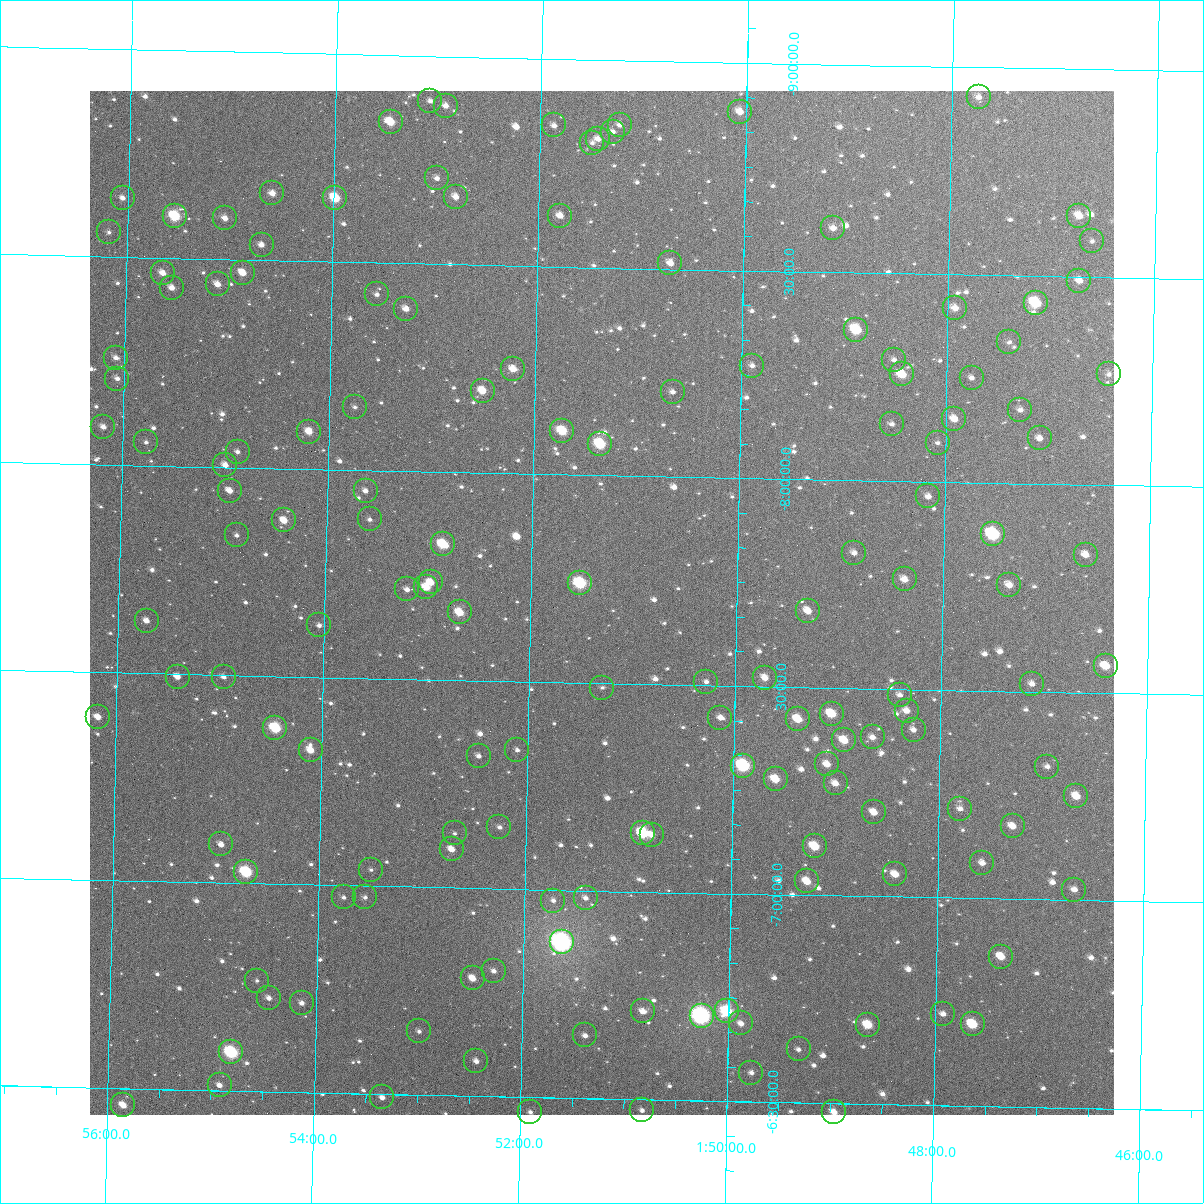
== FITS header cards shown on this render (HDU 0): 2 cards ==
NAXIS1  =                 1024
NAXIS2  =                 1024

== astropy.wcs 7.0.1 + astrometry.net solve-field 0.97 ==
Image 1024 x 1024 px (HDU 0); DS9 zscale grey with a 90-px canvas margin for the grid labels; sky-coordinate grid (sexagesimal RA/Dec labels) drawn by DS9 from the SOLVED WCS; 150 Tycho-2 reference stars matched to detected sources circled (green)
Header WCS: RA---TAN-SIP/DEC--TAN-SIP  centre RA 01:51:19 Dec -07:42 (27.83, -7.69 deg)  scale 8.66 arcsec/px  FOV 147.9' x 147.9'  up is +179 deg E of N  parity flipped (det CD > 0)
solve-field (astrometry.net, Tycho-2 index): VERIFIED the header's WCS against the Tycho-2 star catalogue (verified at 6 index scales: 13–150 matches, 0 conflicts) and refined it, rather than solving blind
Solved WCS: RA---TAN-SIP/DEC--TAN-SIP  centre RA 01:51:19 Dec -07:42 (27.83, -7.69 deg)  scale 8.66 arcsec/px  FOV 147.9' x 147.9'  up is +179 deg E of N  parity flipped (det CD > 0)
The solver's refit moves the header's centre by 0.095 arcsec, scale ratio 1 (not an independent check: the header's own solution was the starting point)
Tycho-2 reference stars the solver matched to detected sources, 150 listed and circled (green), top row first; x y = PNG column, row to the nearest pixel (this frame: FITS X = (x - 90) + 1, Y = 1024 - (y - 91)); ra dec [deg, ICRS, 3 dp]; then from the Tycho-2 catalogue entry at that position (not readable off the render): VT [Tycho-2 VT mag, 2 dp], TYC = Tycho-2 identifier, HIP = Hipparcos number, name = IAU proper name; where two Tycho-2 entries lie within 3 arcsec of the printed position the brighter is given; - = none
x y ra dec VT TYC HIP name
979 97 26.935 -8.928 11.68 5278-263-1 - -
430 101 28.269 -8.892 11.97 5278-232-1 - -
446 106 28.231 -8.881 11.39 5278-214-1 - -
740 112 27.515 -8.881 11.02 5278-209-1 - -
391 122 28.365 -8.840 9.95 5278-151-1 - -
554 125 27.966 -8.840 11.70 5278-157-1 - -
620 125 27.806 -8.845 12.13 5278-144-1 - -
613 132 27.824 -8.828 11.65 5278-179-1 - -
598 139 27.858 -8.809 12.29 5278-267-1 - -
592 143 27.873 -8.800 12.19 5278-289-1 - -
437 178 28.249 -8.707 12.05 5278-699-1 - -
272 193 28.649 -8.662 11.12 5278-687-1 - -
456 197 28.202 -8.663 11.27 5278-685-1 - -
123 198 29.012 -8.642 11.62 5278-1601-1 - -
335 198 28.496 -8.654 9.43 5278-678-1 8861 -
175 216 28.885 -8.601 8.93 5278-2392-1 8969 -
560 216 27.948 -8.622 11.39 5278-646-1 - -
1079 216 26.685 -8.647 10.71 5277-159-1 - -
225 218 28.763 -8.599 11.45 5278-629-1 - -
833 228 27.282 -8.607 11.79 5278-543-1 - -
109 232 29.045 -8.559 12.20 5278-1631-1 - -
1092 241 26.653 -8.586 12.22 5277-766-1 - -
262 245 28.672 -8.538 11.35 5278-588-1 - -
670 263 27.677 -8.514 11.40 5278-568-1 - -
163 273 28.911 -8.464 11.11 5278-2076-1 - -
243 273 28.716 -8.469 10.46 5278-538-1 - -
1079 281 26.681 -8.491 11.17 5277-173-1 - -
218 284 28.777 -8.439 11.46 5278-516-1 - -
172 288 28.888 -8.429 11.48 5278-2294-1 - -
377 294 28.389 -8.424 11.90 5278-498-1 - -
1036 303 26.787 -8.435 9.12 5277-411-1 - -
955 308 26.982 -8.419 11.29 5278-772-1 - -
406 309 28.318 -8.391 11.31 5278-476-1 - -
856 330 27.222 -8.363 9.37 5278-405-1 8446 -
1009 342 26.850 -8.340 12.60 5278-120-1 - -
116 358 29.020 -8.258 11.61 5278-1516-1 - -
894 360 27.129 -8.293 12.34 5278-148-1 - -
752 366 27.473 -8.272 12.17 5278-397-1 - -
513 369 28.054 -8.252 10.95 5278-385-1 - -
902 374 27.109 -8.258 10.04 5278-612-1 - -
1109 374 26.606 -8.267 12.14 5277-1351-1 - -
972 378 26.939 -8.253 11.96 5278-1036-1 - -
117 379 29.016 -8.208 12.18 5278-2209-1 - -
483 391 28.127 -8.198 10.48 5278-351-1 - -
673 392 27.665 -8.205 12.06 5278-355-1 - -
355 407 28.437 -8.152 12.63 5278-327-1 - -
1020 410 26.820 -8.177 12.03 5278-318-1 - -
954 419 26.979 -8.153 11.28 5278-65-1 - -
892 424 27.131 -8.138 12.14 5278-98-1 - -
103 427 29.047 -8.090 11.35 5278-1987-1 - -
562 431 27.931 -8.105 9.49 5278-285-1 8683 -
309 432 28.547 -8.091 10.67 5278-273-1 - -
1040 438 26.771 -8.110 11.51 5277-16-1 - -
146 442 28.942 -8.056 12.09 5278-2115-1 - -
938 443 27.019 -8.095 12.11 5278-468-1 - -
600 444 27.839 -8.076 9.12 5278-261-1 8636 -
238 452 28.719 -8.038 12.39 5278-235-1 - -
225 465 28.749 -8.005 10.97 5278-216-1 - -
230 491 28.736 -7.944 11.13 5278-166-1 - -
366 491 28.406 -7.951 11.53 5278-171-1 - -
928 496 27.039 -7.965 11.86 5278-885-1 - -
370 519 28.395 -7.883 12.46 5278-130-1 - -
284 520 28.603 -7.875 10.41 5278-128-1 - -
993 534 26.881 -7.877 8.74 5278-113-1 8337 -
237 535 28.717 -7.837 12.17 5278-118-1 - -
443 544 28.216 -7.826 9.31 5278-106-1 8776 -
854 553 27.217 -7.826 11.58 5278-103-1 - -
1086 555 26.655 -7.832 11.59 5277-1677-1 - -
905 579 27.093 -7.764 10.93 5278-87-1 - -
431 582 28.244 -7.734 11.31 5278-77-1 - -
580 583 27.880 -7.740 8.68 5278-74-1 8653 -
1009 585 26.839 -7.755 11.15 5278-82-1 - -
426 587 28.254 -7.722 10.23 5278-71-1 - -
407 589 28.301 -7.716 11.65 5278-68-1 - -
808 611 27.326 -7.684 10.97 5278-54-1 - -
460 612 28.172 -7.663 10.02 5278-48-1 - -
147 621 28.931 -7.626 11.37 5278-1415-1 - -
319 625 28.512 -7.624 12.02 5278-37-1 - -
1106 666 26.601 -7.565 10.45 5277-2140-1 - -
178 677 28.853 -7.493 10.94 4688-562-1 - -
224 677 28.741 -7.495 11.61 4688-283-1 - -
765 678 27.428 -7.522 10.66 5278-7-1 - -
706 682 27.570 -7.509 12.69 5278-6-1 - -
1032 684 26.779 -7.519 11.60 5277-2284-1 - -
602 688 27.822 -7.490 13.21 4688-286-1 - -
900 695 27.100 -7.486 11.70 4688-316-1 - -
907 711 27.082 -7.449 11.38 4688-298-1 - -
832 714 27.264 -7.438 9.85 4688-313-1 - -
98 717 29.044 -7.392 10.76 4688-1496-1 - -
720 718 27.534 -7.423 11.41 4688-224-1 - -
798 719 27.346 -7.423 10.21 4688-227-1 - -
275 728 28.613 -7.375 8.83 4688-253-1 8891 -
914 730 27.065 -7.403 11.42 4688-244-1 - -
873 737 27.164 -7.383 11.44 4688-258-1 - -
844 740 27.232 -7.375 10.33 4688-264-1 - -
311 750 28.526 -7.324 10.67 4688-311-1 - -
517 750 28.025 -7.335 11.74 4688-321-1 - -
479 756 28.118 -7.319 11.53 4688-303-1 - -
827 764 27.273 -7.316 11.00 4688-290-1 - -
743 766 27.476 -7.308 8.30 4688-278-1 - -
1047 767 26.738 -7.320 12.44 4688-296-1 - -
776 779 27.397 -7.277 10.16 4688-228-1 - -
836 783 27.251 -7.270 11.18 4688-212-1 - -
1076 796 26.667 -7.250 10.78 4688-214-1 - -
960 809 26.948 -7.215 11.70 4688-206-1 - -
874 812 27.157 -7.203 11.12 4688-190-1 - -
1013 826 26.820 -7.175 11.02 4688-177-1 - -
499 827 28.064 -7.148 12.54 4688-183-1 - -
455 833 28.173 -7.131 11.87 4688-193-1 - -
643 833 27.716 -7.141 8.72 4688-174-1 - -
652 835 27.694 -7.137 11.83 4688-186-1 - -
221 844 28.738 -7.092 11.19 4688-164-1 - -
815 846 27.299 -7.117 9.72 4688-171-1 - -
452 849 28.179 -7.093 10.90 4688-156-1 - -
982 863 26.892 -7.086 11.71 4688-117-1 - -
371 870 28.373 -7.039 12.19 4688-61-1 - -
246 872 28.675 -7.027 8.51 4688-52-1 8910 -
895 874 27.102 -7.054 11.19 4688-59-1 - -
807 881 27.316 -7.033 10.47 4688-49-1 - -
1074 890 26.668 -7.026 11.94 4688-44-1 - -
344 897 28.438 -6.971 12.10 4688-74-1 - -
365 897 28.387 -6.973 12.33 4688-76-1 - -
586 898 27.852 -6.982 11.96 4688-77-1 - -
553 901 27.930 -6.974 11.88 4688-73-1 - -
562 942 27.907 -6.874 6.55 4688-2416-1 8664 -
1001 957 26.843 -6.861 10.54 4688-11-1 - -
494 971 28.070 -6.802 12.25 4688-98-1 - -
473 978 28.121 -6.783 11.33 4688-92-1 - -
257 981 28.644 -6.767 12.25 4688-87-1 - -
269 998 28.614 -6.725 11.40 4688-115-1 - -
302 1003 28.534 -6.715 11.29 4688-111-1 - -
643 1011 27.708 -6.712 11.57 4688-123-1 - -
727 1011 27.504 -6.717 8.74 4688-128-1 8531 -
943 1014 26.980 -6.720 11.91 4688-127-1 - -
702 1016 27.564 -6.704 7.13 4688-2414-1 8548 -
741 1023 27.469 -6.688 11.39 4688-139-1 - -
973 1024 26.908 -6.697 9.56 4688-131-1 - -
868 1025 27.162 -6.690 9.85 4688-138-1 - -
419 1031 28.249 -6.653 11.94 4688-149-1 - -
585 1035 27.846 -6.651 12.25 4688-145-1 - -
799 1049 27.329 -6.628 11.94 4688-159-1 - -
231 1052 28.702 -6.592 8.04 4688-1406-1 8918 -
476 1061 28.109 -6.584 11.31 4688-161-1 - -
751 1073 27.442 -6.570 12.16 4688-153-1 - -
220 1085 28.729 -6.513 10.98 4688-852-1 - -
382 1097 28.334 -6.492 11.50 4688-440-1 - -
123 1105 28.960 -6.460 10.16 4688-856-1 - -
642 1110 27.705 -6.474 12.00 4688-1098-1 - -
530 1112 27.975 -6.465 12.02 4688-1414-1 - -
834 1112 27.240 -6.479 10.90 4688-1820-1 - -